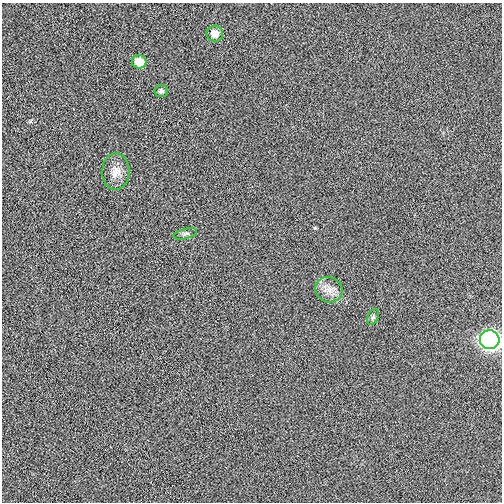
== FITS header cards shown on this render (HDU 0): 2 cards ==
NAXIS1  =                  500
NAXIS2  =                  500

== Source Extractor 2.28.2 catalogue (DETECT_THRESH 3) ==
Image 500 x 500 px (HDU 0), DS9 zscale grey, 1 PNG px = 1 image px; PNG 504 x 504 px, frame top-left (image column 1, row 500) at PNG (2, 3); each listed source drawn as its Kron ellipse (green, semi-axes under 4 px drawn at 4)
Background 7.70e-04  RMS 0.04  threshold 0.121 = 3 sigma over >= 5 px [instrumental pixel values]
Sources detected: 8; all 8 listed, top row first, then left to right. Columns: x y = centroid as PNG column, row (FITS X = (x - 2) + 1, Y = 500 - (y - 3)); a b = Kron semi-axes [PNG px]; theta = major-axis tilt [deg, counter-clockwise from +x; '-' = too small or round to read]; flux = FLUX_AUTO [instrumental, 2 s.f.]
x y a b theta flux
215 34 8 8 - 28
139 62 7 6 - 53
161 91 6 6 - 7.7
116 172 18 14 88 31
185 234 12 5 14 7.1
329 290 14 12 -25 27
373 317 8 5 65 6.4
490 340 10 9 - 970
At the frame edge (FLAGS 8, measured only in part): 1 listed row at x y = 490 340